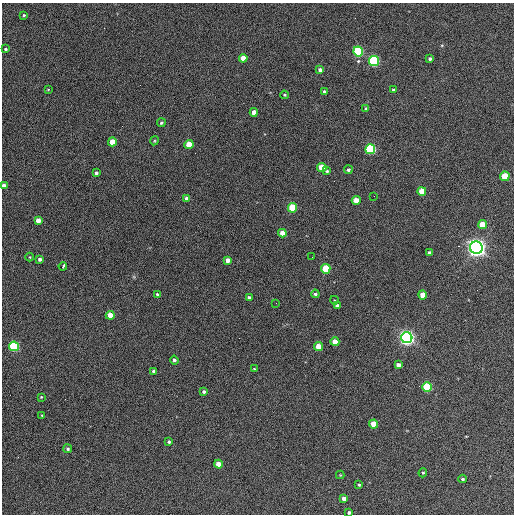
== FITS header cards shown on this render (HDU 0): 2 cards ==
NAXIS1  =                  512 / Axis length
NAXIS2  =                  512 / Axis length

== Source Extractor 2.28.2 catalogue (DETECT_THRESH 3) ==
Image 512 x 512 px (HDU 0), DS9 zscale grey, 1 PNG px = 1 image px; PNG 516 x 516 px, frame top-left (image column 1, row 512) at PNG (2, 3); each listed source drawn as its Kron ellipse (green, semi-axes under 4 px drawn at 4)
Background 376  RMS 21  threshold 62.6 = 3 sigma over >= 5 px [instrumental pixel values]
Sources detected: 70; all 70 listed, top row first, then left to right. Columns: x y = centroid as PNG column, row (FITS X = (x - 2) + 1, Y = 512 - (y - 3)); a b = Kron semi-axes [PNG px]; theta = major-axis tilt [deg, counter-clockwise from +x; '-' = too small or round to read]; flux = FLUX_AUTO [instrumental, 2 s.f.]
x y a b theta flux
24 15 4 3 - 1.7e+03
6 49 3 3 - 2.2e+03
358 51 5 5 - 1.6e+05
243 58 4 4 - 1.7e+04
430 59 3 3 - 3.1e+03
374 61 5 5 - 2.1e+05
320 70 4 4 - 4.6e+03
48 90 4 2 - 9.6e+02
393 90 3 3 - 2.2e+03
324 92 4 3 - 3.2e+03
284 95 4 3 - 1.4e+03
366 109 3 3 - 2.7e+03
254 112 4 4 - 1.1e+04
161 123 4 4 - 2.1e+03
154 141 4 3 - 1.3e+03
112 142 4 4 - 2.6e+04
189 144 4 4 - 2.2e+04
370 149 5 5 - 2.0e+05
322 168 4 4 - 3.6e+04
348 170 4 4 - 2.7e+03
327 171 4 3 - 2.0e+03
96 173 4 3 - 2.8e+03
505 176 4 4 - 4.5e+04
4 186 4 4 - 6.5e+03
422 191 4 4 - 2.2e+04
374 196 2 2 - 6.0e+02
187 198 4 4 - 5.8e+03
356 200 4 4 - 1.6e+04
293 208 5 4 - 7.1e+04
38 221 4 4 - 1.2e+04
483 225 4 4 - 2.8e+04
282 233 4 4 - 1.3e+04
476 248 6 6 - 1.0e+06
429 252 3 3 - 2.1e+03
30 257 4 3 - 1.0e+03
312 257 2 2 - 6.2e+02
40 259 4 4 - 3.6e+03
228 260 4 4 - 8.8e+03
63 266 4 3 - 1.7e+04
326 269 5 4 - 6.7e+04
157 294 4 3 - 1.8e+03
315 294 4 3 - 2.7e+03
423 295 4 4 - 1.8e+04
249 298 4 3 - 3.7e+03
334 300 4 3 - 1.1e+03
276 303 2 2 - 7.5e+02
337 305 4 3 - 3.6e+03
110 315 4 4 - 2.5e+04
407 338 5 5 - 6.8e+05
335 342 4 4 - 1.9e+04
14 346 5 5 - 1.5e+05
318 347 4 4 - 2.4e+04
174 360 4 4 - 3.3e+03
398 365 4 4 - 6.3e+03
254 369 3 3 - 1.3e+03
153 371 3 3 - 2.5e+03
427 387 5 4 - 1.1e+05
204 392 4 4 - 2.9e+03
41 397 3 2 - 1.2e+03
42 415 4 3 - 1.1e+03
374 424 4 4 - 2.8e+04
169 442 4 3 - 2.1e+03
68 449 4 4 - 2.8e+03
218 464 4 4 - 1.6e+04
423 473 4 4 - 1.6e+03
340 475 4 4 - 1.2e+03
463 479 4 3 - 2.3e+03
359 485 4 3 - 1.9e+03
344 498 4 4 - 8.2e+03
349 512 3 3 - 2.8e+03
At the frame edge (FLAGS 8, measured only in part): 2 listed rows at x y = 4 186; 349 512